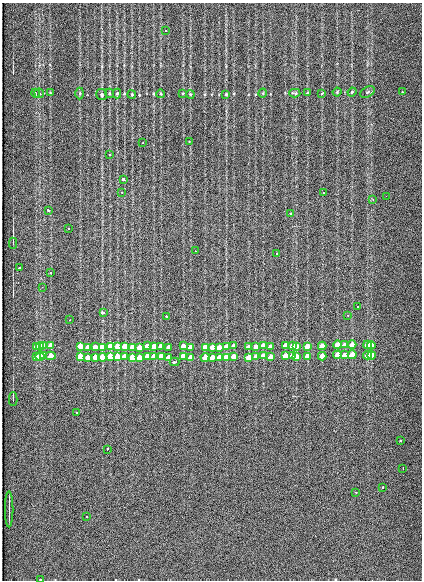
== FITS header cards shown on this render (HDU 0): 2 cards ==
NAXIS1  =                  420
NAXIS2  =                  578

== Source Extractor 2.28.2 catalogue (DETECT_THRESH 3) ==
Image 420 x 578 px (HDU 0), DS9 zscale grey, 1 PNG px = 1 image px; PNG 424 x 582 px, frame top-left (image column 1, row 578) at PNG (2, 3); each listed source drawn as its Kron ellipse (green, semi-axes under 4 px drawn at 4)
Background 202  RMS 12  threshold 35.1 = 3 sigma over >= 5 px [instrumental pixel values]
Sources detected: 130; all 130 listed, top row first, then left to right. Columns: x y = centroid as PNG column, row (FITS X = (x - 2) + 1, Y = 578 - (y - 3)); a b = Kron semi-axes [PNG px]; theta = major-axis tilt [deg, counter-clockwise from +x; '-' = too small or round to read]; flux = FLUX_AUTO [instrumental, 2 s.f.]
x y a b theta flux
166 31 3 2 - 1500
337 92 4 3 - 630
352 92 4 3 - 690
367 92 8 5 28 1300
403 92 3 2 - 1500
35 93 4 3 - 680
39 93 5 4 - 1300
50 93 3 3 - 690
80 93 6 3 90 900
109 93 4 3 - 860
183 93 3 2 - 540
263 93 4 3 - 620
295 93 5 3 - 990
307 93 3 2 - 580
322 93 4 2 - 510
117 94 5 4 - 770
161 94 4 3 - 740
190 94 4 3 - 680
226 94 3 3 - 930
102 95 6 5 - 1300
132 95 4 2 - 650
189 141 3 2 - 1100
143 143 3 2 - 990
109 154 3 2 - 2100
123 179 3 3 - 15000
122 192 3 3 - 700
323 193 3 2 - 2000
386 196 2 2 - 2900
373 199 3 2 - 1100
48 210 3 3 - 3700
290 213 3 2 - 2500
68 228 2 2 - 410
13 243 6 2 -90 4300
195 251 2 2 - 560
276 254 3 2 - 2600
19 268 3 2 - 11000
51 273 3 3 - 2900
42 287 2 2 - 3600
358 306 3 2 - 1100
103 312 4 3 - 6900
348 315 3 2 - 2600
166 316 3 3 - 5500
69 320 3 2 - 1600
285 345 4 3 - 15000
292 345 4 3 - 17000
337 345 4 4 - 23000
345 345 4 3 - 13000
352 345 4 4 - 24000
367 345 4 4 - 27000
371 345 4 3 - 23000
40 346 4 4 - 28000
44 346 4 3 - 17000
51 346 4 4 - 24000
80 346 4 4 - 24000
110 346 4 4 - 27000
117 346 4 4 - 27000
125 346 4 4 - 26000
147 346 4 4 - 12000
154 346 4 4 - 23000
161 346 4 4 - 23000
183 346 4 4 - 23000
234 346 4 4 - 18000
263 346 4 3 - 21000
296 346 4 3 - 25000
307 346 4 3 - 22000
322 346 4 4 - 22000
36 347 4 4 - 25000
88 347 4 4 - 11000
95 347 4 4 - 13000
102 347 4 4 - 38000
132 347 4 4 - 23000
140 347 4 4 - 19000
168 347 4 3 - 9900
191 347 4 4 - 22000
205 347 4 4 - 20000
212 347 4 4 - 12000
219 347 4 4 - 15000
226 347 4 4 - 32000
249 347 4 3 - 17000
256 347 4 4 - 19000
271 347 4 4 - 11000
285 355 4 3 - 21000
292 355 4 3 - 23000
337 355 4 4 - 32000
345 355 4 3 - 19000
352 355 4 4 - 34000
367 355 4 4 - 38000
371 355 4 3 - 29000
44 356 4 3 - 22000
51 356 5 4 - 34000
80 356 4 4 - 33000
110 356 4 4 - 38000
117 356 4 4 - 37000
125 356 4 4 - 35000
147 356 4 4 - 16000
154 356 4 4 - 32000
161 356 4 4 - 32000
183 356 4 4 - 31000
234 356 4 4 - 25000
263 356 4 4 - 30000
296 356 4 4 - 34000
307 356 4 4 - 31000
322 356 4 4 - 31000
36 357 4 4 - 33000
40 357 4 4 - 38000
88 357 4 4 - 15000
95 357 4 4 - 18000
102 357 4 4 - 52000
132 357 4 4 - 32000
140 357 4 4 - 25000
169 357 4 4 - 14000
191 357 4 4 - 29000
205 357 4 4 - 29000
212 357 4 4 - 17000
219 357 4 4 - 21000
226 357 4 4 - 44000
249 357 4 4 - 23000
256 357 4 4 - 26000
271 357 4 3 - 16000
175 362 5 3 - 4500
13 399 7 2 90 840
76 412 3 2 - 2100
400 440 3 3 - 3000
107 449 4 3 - 3600
403 468 3 2 - 1600
383 487 3 3 - 2200
355 492 3 2 - 1400
9 509 18 2 90 2500
86 516 3 2 - 2000
40 579 2 2 - 770
At the frame edge (FLAGS 8, measured only in part): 1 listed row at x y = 40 579